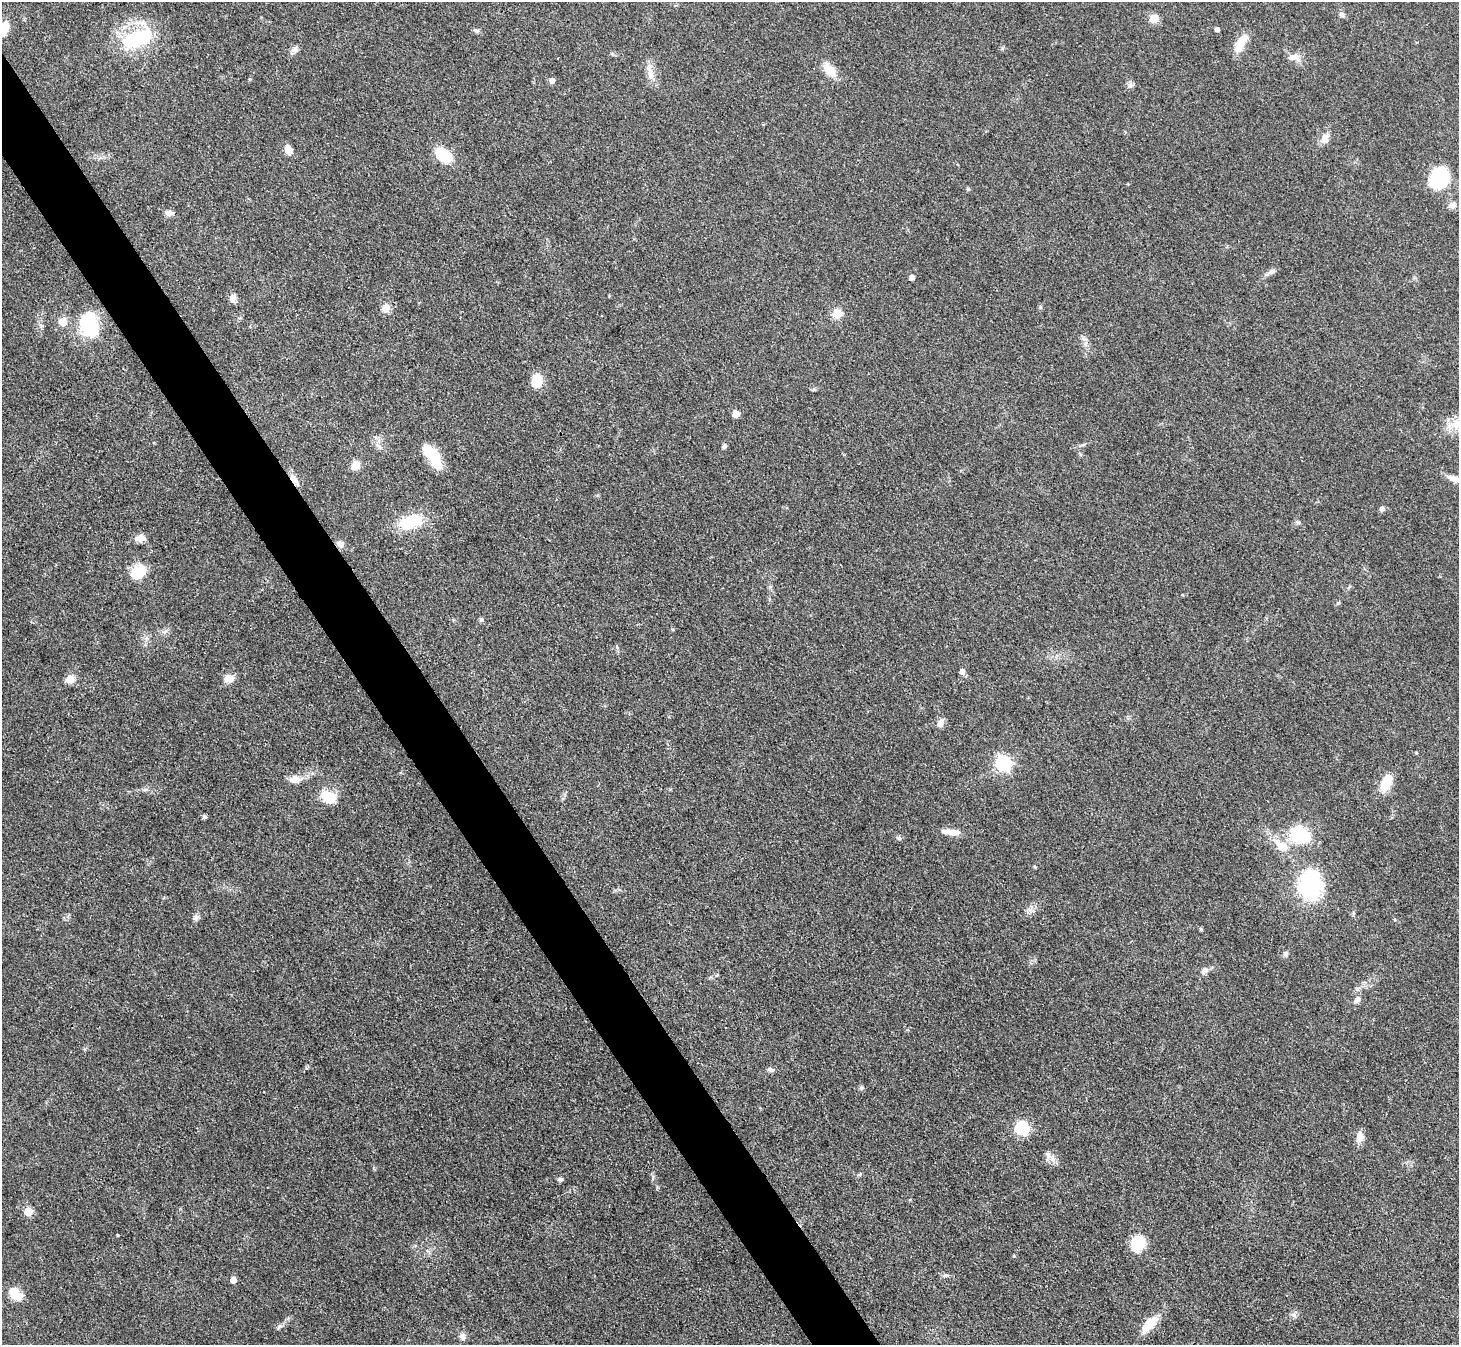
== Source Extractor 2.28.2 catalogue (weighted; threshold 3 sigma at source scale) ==
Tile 11 of 4 x 4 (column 3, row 3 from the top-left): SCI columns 2916-4372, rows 1639-2981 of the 5832 x 5824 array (HDU 1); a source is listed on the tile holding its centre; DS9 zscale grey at full resolution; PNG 1461 x 1347 px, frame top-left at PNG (2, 2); no overlay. Shown black and unused: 4% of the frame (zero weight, under 3 of 4 exposures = <1% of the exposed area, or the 3 px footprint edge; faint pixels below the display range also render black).
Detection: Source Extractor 2.28.2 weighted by HDU 2 'WHT'; one run over the whole footprint, this tile lists its part. Background 0.0504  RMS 0.005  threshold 0.0223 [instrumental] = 3 sigma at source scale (4.5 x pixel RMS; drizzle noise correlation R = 1.50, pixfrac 1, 0.05/0.05 arcsec/px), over >= 5 px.
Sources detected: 81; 1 inside a brighter object's white glare — not listed; the other 80 listed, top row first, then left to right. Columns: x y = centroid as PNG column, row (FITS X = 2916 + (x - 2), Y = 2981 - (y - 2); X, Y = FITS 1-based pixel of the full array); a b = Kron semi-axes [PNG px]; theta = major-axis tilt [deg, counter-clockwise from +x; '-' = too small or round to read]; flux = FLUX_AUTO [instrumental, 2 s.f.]
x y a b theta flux
1341 14 8 6 -54 1.5
1154 18 9 8 - 5.7
3 29 13 9 59 14
1217 30 4 4 - 1.8
476 31 8 5 -13 1.2
137 38 35 17 21 38
1240 44 25 9 59 9
295 49 11 8 24 2
1294 57 18 10 -9 4.4
829 69 21 11 -51 7.4
650 74 17 8 -79 4.4
552 81 6 6 - 2.1
1130 85 9 6 63 1.6
1325 140 12 10 5 3.3
288 149 10 7 -75 4.7
444 155 17 10 -35 19
1439 177 18 15 60 38
1452 205 10 8 11 3
169 213 10 7 4 2.3
1270 272 18 5 31 2.1
912 277 4 4 - 3.1
233 298 9 7 75 3.4
1040 307 6 4 -90 0.73
386 308 5 5 - 12
837 313 8 8 - 8.5
62 322 8 7 - 6
89 326 20 15 -70 41
1084 339 7 4 -19 1.1
537 380 15 11 83 9.1
736 414 8 8 - 2.6
724 446 6 5 - 1.2
433 456 26 11 -55 16
356 465 11 9 57 4.9
294 479 18 7 -57 4.1
1454 479 19 8 -22 3.9
1382 509 5 5 - 1.9
411 522 30 18 17 18
1298 522 8 4 -8 0.9
140 538 12 8 6 3.9
340 544 10 8 -33 2.5
138 572 16 12 49 15
481 620 6 5 - 0.93
962 672 5 5 - 2.9
229 678 13 10 4 4.2
70 679 9 8 - 5.3
941 723 9 7 64 3.2
1416 753 4 4 - 0.51
1003 763 7 6 - 130
295 779 13 8 3 6
1386 783 18 10 66 11
145 790 7 4 19 0.92
326 796 19 15 29 9
204 817 6 5 - 1
951 832 24 7 -7 4.9
1299 835 23 19 -25 24
899 838 7 6 - 1
1282 846 26 14 -33 10
1310 886 24 20 84 54
196 918 8 7 - 1.6
1201 930 5 4 - 0.76
1286 954 8 6 76 1.2
1205 970 9 8 - 1.9
717 975 6 3 45 0.52
1357 1000 10 7 58 2.3
770 1070 9 6 -7 1.5
861 1088 6 6 - 0.93
1022 1128 6 6 - 72
1360 1137 12 8 78 4.7
1048 1155 14 7 88 2.4
860 1174 7 4 31 0.76
560 1179 7 4 -2 0.97
28 1212 5 5 - 15
118 1235 4 3 - 0.39
1137 1244 17 13 61 14
945 1275 7 5 7 1.1
233 1280 5 4 - 5.9
15 1294 17 10 -48 9.6
1150 1324 21 9 48 11
279 1327 9 3 45 1
462 1337 10 8 -71 2
Overlapping masked pixels (flux is a lower limit): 2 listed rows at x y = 294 479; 340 544
Isophote crosses this tile's border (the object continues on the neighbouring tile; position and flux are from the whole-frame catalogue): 2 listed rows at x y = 3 29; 1454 479
Unlisted compact peaks at least as high as the median listed source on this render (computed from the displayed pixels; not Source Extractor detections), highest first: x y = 1294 1315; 968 189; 1014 1256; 1035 867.